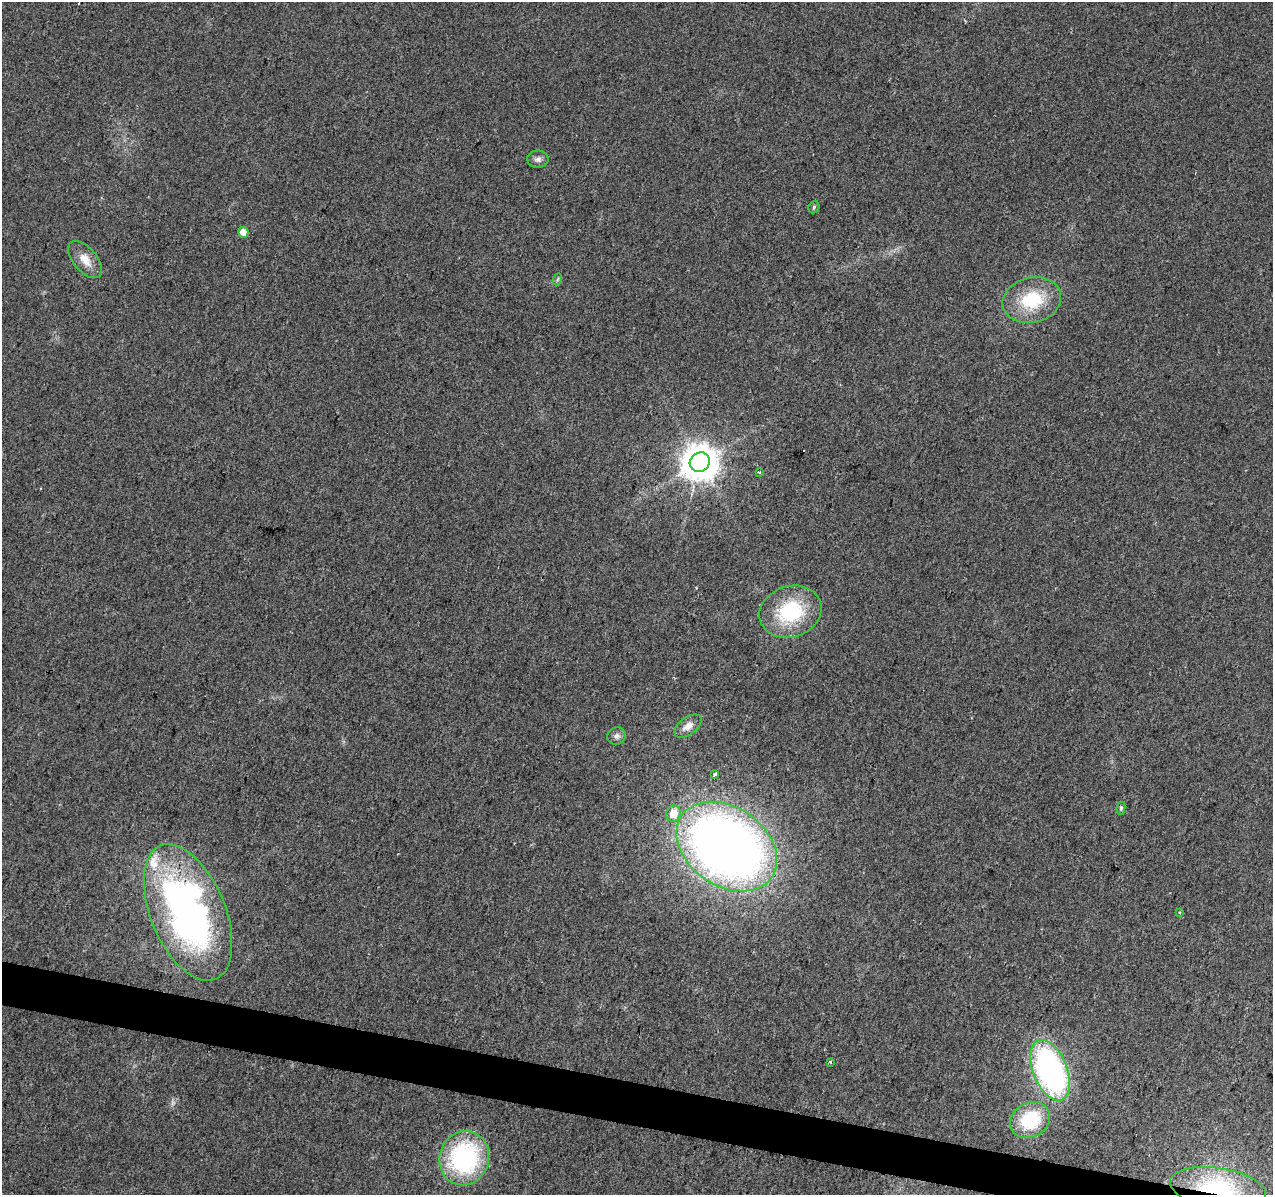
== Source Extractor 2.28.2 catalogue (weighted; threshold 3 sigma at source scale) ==
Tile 6 of 4 x 4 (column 2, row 2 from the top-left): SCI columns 1278-2548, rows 2670-3862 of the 5090 x 5277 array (HDU 1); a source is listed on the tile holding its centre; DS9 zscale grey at full resolution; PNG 1275 x 1197 px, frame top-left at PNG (2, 2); each listed source drawn as its Kron ellipse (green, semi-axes under 4 px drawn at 4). Shown black and unused: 3% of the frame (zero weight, under 2 of 3 exposures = <1% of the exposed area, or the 3 px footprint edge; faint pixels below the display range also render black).
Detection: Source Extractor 2.28.2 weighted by HDU 2 'WHT'; one run over the whole footprint, this tile lists its part. Background 0.0226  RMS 0.006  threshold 0.0272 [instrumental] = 3 sigma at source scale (4.5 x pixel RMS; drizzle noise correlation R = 1.50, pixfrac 1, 0.0396/0.0396 arcsec/px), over >= 5 px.
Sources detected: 27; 1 too faint to see at this stretch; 1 inside a brighter object's white glare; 2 cosmic-ray / hot-pixel residue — neither listed nor drawn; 1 inside a brighter listed object's ellipse — not listed separately; the other 22 listed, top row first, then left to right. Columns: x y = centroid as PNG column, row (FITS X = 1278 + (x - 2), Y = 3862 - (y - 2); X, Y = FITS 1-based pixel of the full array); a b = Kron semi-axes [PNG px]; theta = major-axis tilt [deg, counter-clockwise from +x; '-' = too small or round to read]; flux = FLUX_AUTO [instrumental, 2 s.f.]
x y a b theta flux
538 159 10 8 1 2.8
814 207 6 5 - 1.2
243 232 5 5 - 5.9
85 260 22 12 -50 8.7
558 279 6 4 70 0.92
1032 300 30 22 14 32
700 462 10 9 - 1300
759 472 4 3 - 0.82
790 612 31 25 19 45
688 726 15 8 37 5.1
617 736 9 8 - 2.6
715 775 4 3 - 3
1121 808 6 4 80 1.2
673 813 8 7 - 9.6
727 847 55 39 -34 610
188 912 72 37 -67 270
1179 913 4 3 - 0.75
830 1062 3 3 - 0.94
1050 1070 32 17 -67 170
1030 1120 21 17 30 32
464 1158 27 24 71 89
1218 1188 48 20 -8 56
Overlapping masked pixels (flux is a lower limit): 1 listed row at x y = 1218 1188
Isophote crosses this tile's border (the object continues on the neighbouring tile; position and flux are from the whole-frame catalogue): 1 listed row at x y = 1218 1188